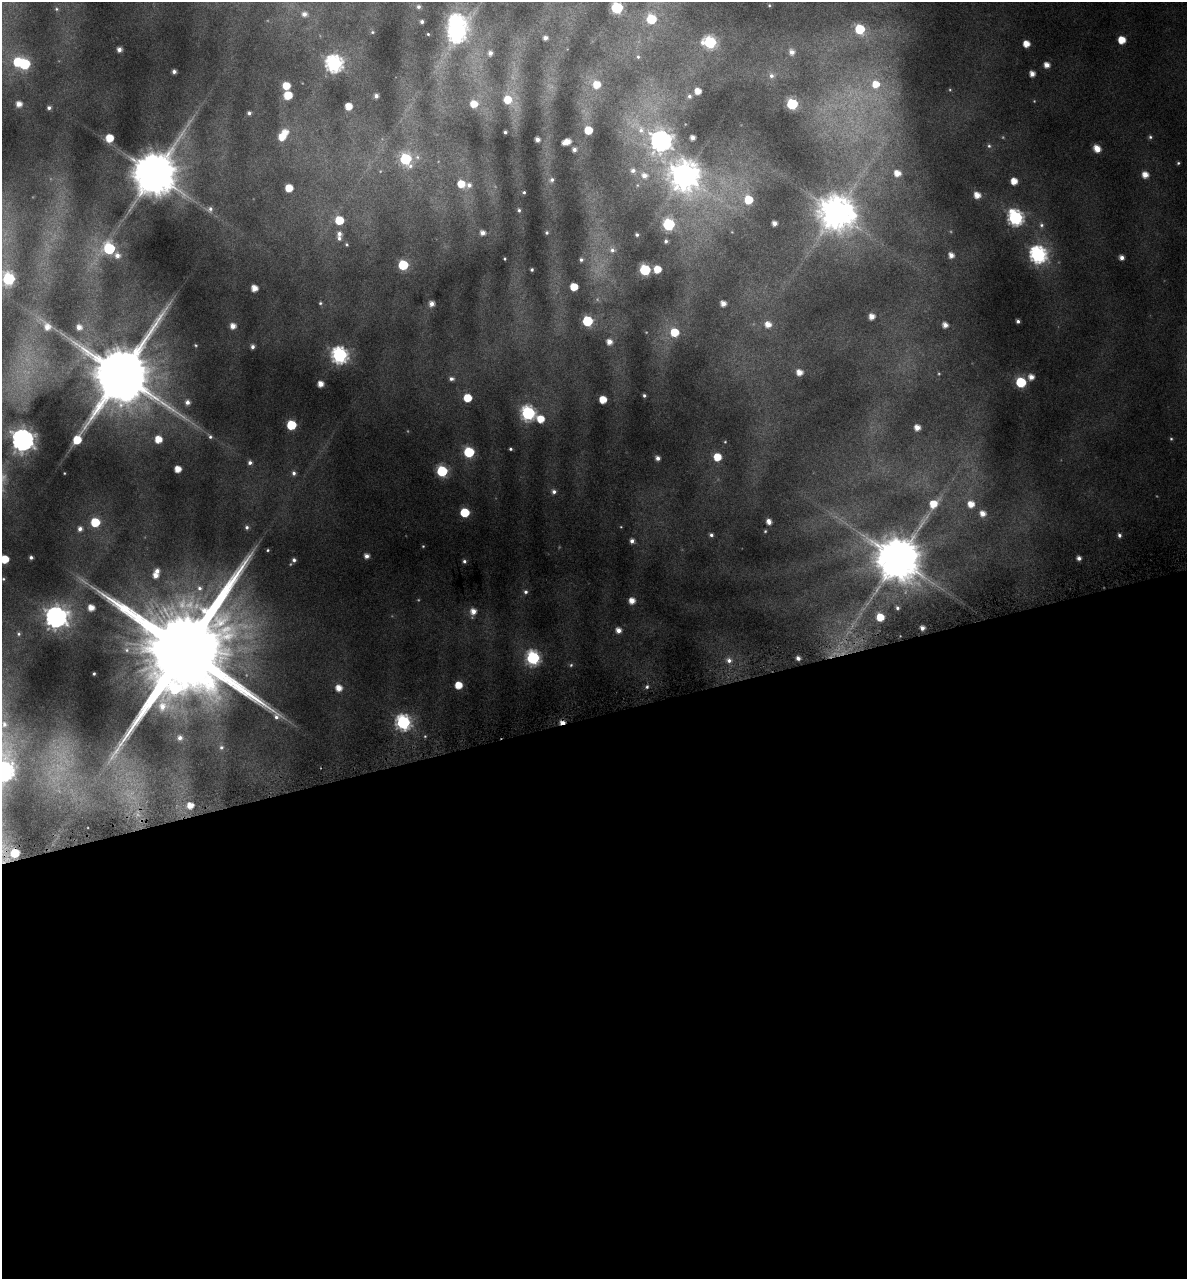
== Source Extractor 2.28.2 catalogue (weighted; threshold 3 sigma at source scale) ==
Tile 15 of 4 x 4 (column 3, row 4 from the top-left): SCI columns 2475-3659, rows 5-1281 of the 4896 x 5150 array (HDU 1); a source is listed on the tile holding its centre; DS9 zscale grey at full resolution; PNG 1189 x 1281 px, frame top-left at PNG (2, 2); no overlay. Shown black and unused: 44% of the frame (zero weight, under 4 of 8 exposures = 2% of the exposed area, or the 3 px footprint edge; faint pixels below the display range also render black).
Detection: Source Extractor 2.28.2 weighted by HDU 2 'WHT'; one run over the whole footprint, this tile lists its part. Background -0.0182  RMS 0.0096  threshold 0.0393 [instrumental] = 3 sigma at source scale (4.09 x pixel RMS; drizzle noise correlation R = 1.36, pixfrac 0.8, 0.0396/0.0396 arcsec/px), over >= 5 px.
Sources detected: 202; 4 too faint to see at this stretch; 1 inside a brighter object's white glare — not listed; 4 inside a brighter listed object's ellipse — not listed separately; the other 193 listed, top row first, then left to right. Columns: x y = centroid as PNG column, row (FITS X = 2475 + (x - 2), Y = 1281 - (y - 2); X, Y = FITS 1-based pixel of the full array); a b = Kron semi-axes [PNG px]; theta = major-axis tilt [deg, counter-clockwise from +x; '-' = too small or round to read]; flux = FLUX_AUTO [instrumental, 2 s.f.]
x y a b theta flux
419 7 5 5 - 2.2
617 8 6 6 - 100
56 9 5 4 - 1.1
304 14 6 5 - 3.9
651 19 6 6 - 44
422 22 3 3 - 2.3
457 22 9 7 -4 230
860 29 6 6 - 44
372 32 5 4 - 1
428 34 3 2 - 0.78
457 34 8 7 - 260
545 38 4 4 - 3.3
1122 40 5 5 - 16
710 42 7 6 - 99
1026 44 5 5 - 11
119 49 4 4 - 4
792 52 7 6 - 5.4
490 53 5 5 - 3.8
638 57 6 5 - 1.4
24 64 6 6 - 71
334 64 7 7 - 280
1047 65 5 5 - 6.7
174 71 4 3 - 2.8
1032 74 5 4 - 6
771 76 7 7 - 3.6
597 84 7 7 - 12
876 84 9 9 - 15
286 86 6 5 - 15
698 91 5 5 - 8.7
288 95 6 6 - 21
376 96 4 4 - 3
689 96 5 5 - 2
508 100 8 7 - 15
19 104 5 5 - 6.6
474 104 7 7 - 12
792 104 6 6 - 68
348 106 5 5 - 12
49 108 4 4 - 2.5
249 113 4 3 - 1.9
588 130 5 5 - 23
641 130 11 9 -81 7.3
505 132 3 3 - 1.5
282 137 6 6 - 12
1150 137 5 5 - 1.6
109 138 6 5 - 17
692 138 4 4 - 4.7
537 139 4 4 - 3.9
568 141 5 4 - 7.2
661 141 8 8 - 640
989 146 6 5 - 1.6
1097 148 7 5 -46 11
574 150 4 4 - 2.8
406 159 7 6 - 65
1178 163 4 4 - 1.2
633 170 7 6 - 3.3
897 173 8 7 - 10
154 174 12 11 - 3900
644 175 8 7 - 5.8
1145 175 6 5 - 8.5
684 176 10 9 - 1300
552 180 6 5 - 2.4
1014 181 5 5 - 11
461 184 7 6 - 14
469 185 7 6 - 3.8
289 188 5 5 - 16
524 192 3 3 - 1
977 195 6 5 - 8.7
748 200 7 7 - 24
210 209 8 7 - 3.2
519 210 4 4 - 1.4
836 212 12 11 - 1900
1015 218 7 7 - 210
339 220 6 5 - 25
774 223 4 4 - 4.8
669 224 6 6 - 91
1041 225 7 6 - 2.5
482 233 5 5 - 4.7
547 233 4 4 - 1.3
339 234 6 5 - 3.4
637 235 3 3 - 1.6
666 241 4 4 - 1.7
347 244 5 4 - 1
109 248 6 6 - 87
612 250 8 8 - 4.2
1038 254 8 7 - 280
117 255 7 6 - 4.7
951 255 5 5 - 5.8
1122 258 4 4 - 4.2
505 259 3 2 - 0.8
581 260 5 5 - 2
403 265 6 6 - 48
532 269 3 3 - 1.3
657 269 5 5 - 14
645 270 6 6 - 72
9 279 7 6 - 100
574 287 5 5 - 17
254 288 5 5 - 9.1
320 303 5 4 - 1.3
723 303 5 4 - 5.7
431 304 5 5 - 5.1
872 316 5 5 - 6.8
587 321 6 6 - 54
1018 321 4 3 - 2.4
768 324 6 6 - 7.8
945 325 5 4 - 5.7
233 326 5 5 - 6.3
47 327 10 8 -65 8.2
79 327 7 7 - 6.4
674 332 7 7 - 22
609 342 5 5 - 6
196 345 4 3 - 0.81
252 346 5 4 - 2.7
340 355 7 7 - 250
799 372 5 5 - 8.1
121 374 21 16 63 7800
1031 377 6 6 - 6.7
451 379 6 5 - 2.5
1021 382 6 6 - 54
320 384 5 4 - 7.6
644 395 3 3 - 1.4
467 398 6 5 - 21
603 399 5 5 - 15
187 402 6 6 - 4.2
528 413 7 7 - 160
540 419 6 6 - 16
291 425 6 6 - 42
917 427 5 4 - 7.1
210 437 6 6 - 1.9
158 439 6 6 - 14
1171 439 4 4 - 1
23 440 8 8 - 680
725 442 4 3 - 0.61
510 449 3 3 - 1.2
469 452 6 6 - 50
717 457 6 5 - 16
658 458 4 4 - 3.4
250 462 5 5 - 2.6
178 469 5 5 - 10
442 471 6 6 - 68
294 473 6 5 - 2.6
554 492 6 5 - 2.8
933 504 8 7 - 14
971 504 6 6 - 9.7
465 512 6 6 - 35
983 514 5 5 - 7
95 522 6 6 - 33
769 522 5 4 - 5.5
247 527 5 5 - 2.1
621 527 4 3 - 0.63
80 529 5 5 - 3.7
765 531 4 3 - 0.9
711 535 5 4 - 2.1
1119 535 5 4 - 2.2
632 541 5 5 - 3.6
423 546 3 3 - 0.65
268 550 4 3 - 0.96
367 556 5 4 - 4.3
31 557 4 3 - 1.9
1079 558 4 4 - 3.4
4 559 5 5 - 20
898 559 12 11 - 3700
294 560 5 5 - 2.5
464 561 4 4 - 1.7
155 575 6 6 - 6.2
3 579 4 3 - 0.92
200 588 9 7 -54 5.1
526 592 5 5 - 2
632 601 5 5 - 8.4
91 608 5 5 - 8.6
897 608 5 5 - 2.2
473 611 6 6 - 7.1
56 617 8 8 - 660
880 617 6 6 - 17
922 628 4 4 - 3.7
618 630 6 5 - 6.1
19 634 6 5 - 1.7
185 650 31 22 -85 27000
533 658 7 7 - 140
798 658 4 4 - 2.9
729 660 6 6 - 3.5
571 665 6 4 46 1.4
94 674 3 2 - 0.91
458 685 5 5 - 15
647 687 5 4 - 1.7
339 688 6 6 - 8.9
403 722 7 7 - 190
562 722 6 4 0 6.1
4 724 9 7 -78 4.6
180 738 7 7 - 4.3
221 747 7 6 - 2.3
4 771 10 9 - 320
190 805 7 7 - 9.9
15 853 6 6 - 22
Overlapping masked pixels (flux is a lower limit): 1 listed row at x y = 562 722
Isophote crosses this tile's border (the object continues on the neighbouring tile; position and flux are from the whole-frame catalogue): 3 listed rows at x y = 617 8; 4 559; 4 771